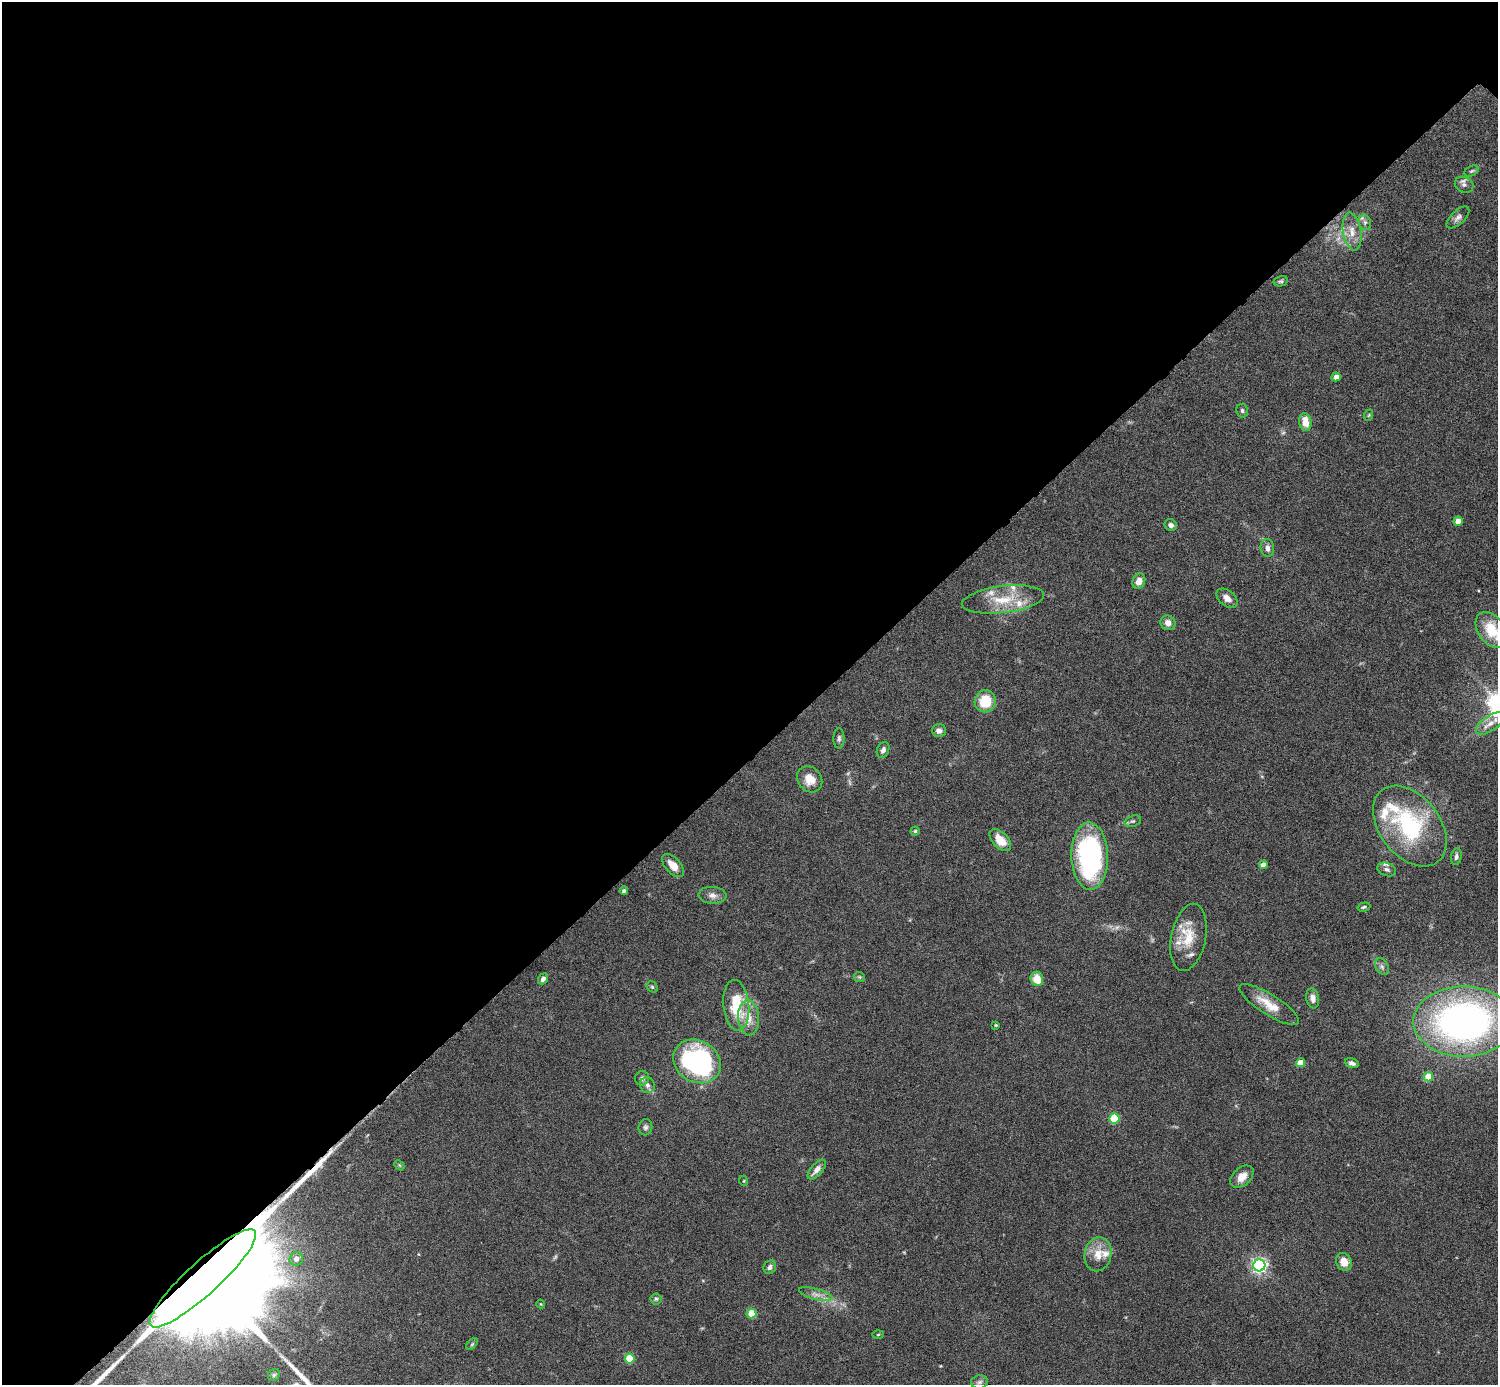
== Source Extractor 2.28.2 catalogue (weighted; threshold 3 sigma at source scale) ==
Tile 5 of 4 x 4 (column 1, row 2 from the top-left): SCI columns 3-1498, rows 3064-4446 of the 5985 x 5985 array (HDU 1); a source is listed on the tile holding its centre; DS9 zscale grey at full resolution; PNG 1500 x 1387 px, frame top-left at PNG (2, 2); each listed source drawn as its Kron ellipse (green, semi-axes under 4 px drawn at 4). Shown black and unused: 55% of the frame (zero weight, under 6 of 12 exposures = <1% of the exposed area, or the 3 px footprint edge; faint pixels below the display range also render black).
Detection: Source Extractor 2.28.2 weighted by HDU 2 'WHT'; one run over the whole footprint, this tile lists its part. Background 0.0755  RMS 0.0035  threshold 0.0144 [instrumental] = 3 sigma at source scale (4.09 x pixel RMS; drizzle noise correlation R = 1.36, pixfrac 0.8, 0.05/0.05 arcsec/px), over >= 5 px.
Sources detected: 91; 4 too faint to see at this stretch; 3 long thin detections or spike segments (spike, bleed or trail) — neither listed nor drawn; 9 inside a brighter listed object's ellipse — not listed separately; the other 75 listed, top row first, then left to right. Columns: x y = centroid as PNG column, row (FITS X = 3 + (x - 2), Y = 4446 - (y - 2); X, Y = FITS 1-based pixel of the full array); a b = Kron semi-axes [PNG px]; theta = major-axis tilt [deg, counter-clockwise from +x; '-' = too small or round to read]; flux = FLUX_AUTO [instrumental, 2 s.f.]
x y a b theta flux
1471 171 7 5 26 0.61
1464 185 9 7 -24 1.3
1458 217 14 6 44 1.5
1365 222 8 6 -70 1
1352 231 19 9 -80 3.9
1281 281 7 5 13 0.61
1336 377 4 4 - 2.6
1242 411 7 6 - 0.74
1369 415 6 3 71 0.35
1305 422 9 6 -82 4.2
1458 521 4 4 - 3.6
1171 525 6 5 - 1.1
1267 548 9 7 -82 1.7
1139 581 8 6 68 2.2
1227 598 12 7 -40 2.1
1003 599 41 13 7 11
1168 623 8 7 - 2.2
1491 630 20 13 -55 11
985 701 11 10 - 9.2
1490 723 16 7 34 3
939 731 7 6 - 1.5
839 738 10 5 89 0.91
883 750 8 6 65 1.2
810 779 14 11 -51 4.7
1133 821 8 5 17 0.8
1410 826 46 30 -52 36
915 831 4 4 - 0.51
1000 840 13 7 -47 5.1
1090 856 34 18 -88 53
1456 857 8 5 81 1.1
673 865 14 7 -48 3.8
1263 865 4 4 - 2.4
1387 869 9 6 -19 1.1
624 891 4 4 - 0.82
712 895 14 8 -3 1.9
1364 907 6 4 16 0.53
1188 938 34 17 78 9
1382 967 9 6 -63 1
859 977 5 5 - 0.47
543 979 6 5 - 1.2
1037 979 7 6 - 5.5
652 987 6 5 - 0.53
1313 998 10 6 -81 1.8
736 1005 25 13 -84 13
1269 1005 35 10 -32 6.6
749 1018 18 10 -85 4.4
1464 1021 50 35 0 150
996 1025 4 3 - 0.36
697 1061 25 21 -30 60
1301 1063 4 4 - 4.9
1352 1063 7 4 -19 1.2
1428 1077 5 4 - 7.1
642 1078 7 7 - 1
647 1085 8 7 - 1.2
1114 1118 5 5 - 17
645 1127 8 6 75 0.88
399 1165 6 4 -45 0.37
817 1169 12 6 48 2.2
1242 1177 13 9 43 3.1
744 1181 5 3 - 0.29
1098 1254 17 13 79 5.2
296 1259 7 6 - 2
1344 1262 9 7 -62 3.6
1259 1265 6 6 - 96
770 1267 7 6 - 1
203 1278 70 16 42 41000
816 1294 17 5 -15 2
656 1299 5 5 - 0.52
541 1304 4 4 - 0.29
751 1313 5 5 - 11
878 1335 5 3 - 0.31
472 1344 7 4 45 0.49
630 1358 5 5 - 12
274 1375 6 5 - 0.61
979 1382 8 6 4 1
Overlapping masked pixels (flux is a lower limit): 1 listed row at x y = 203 1278
Isophote crosses this tile's border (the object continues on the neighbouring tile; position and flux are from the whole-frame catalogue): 1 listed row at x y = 1491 630